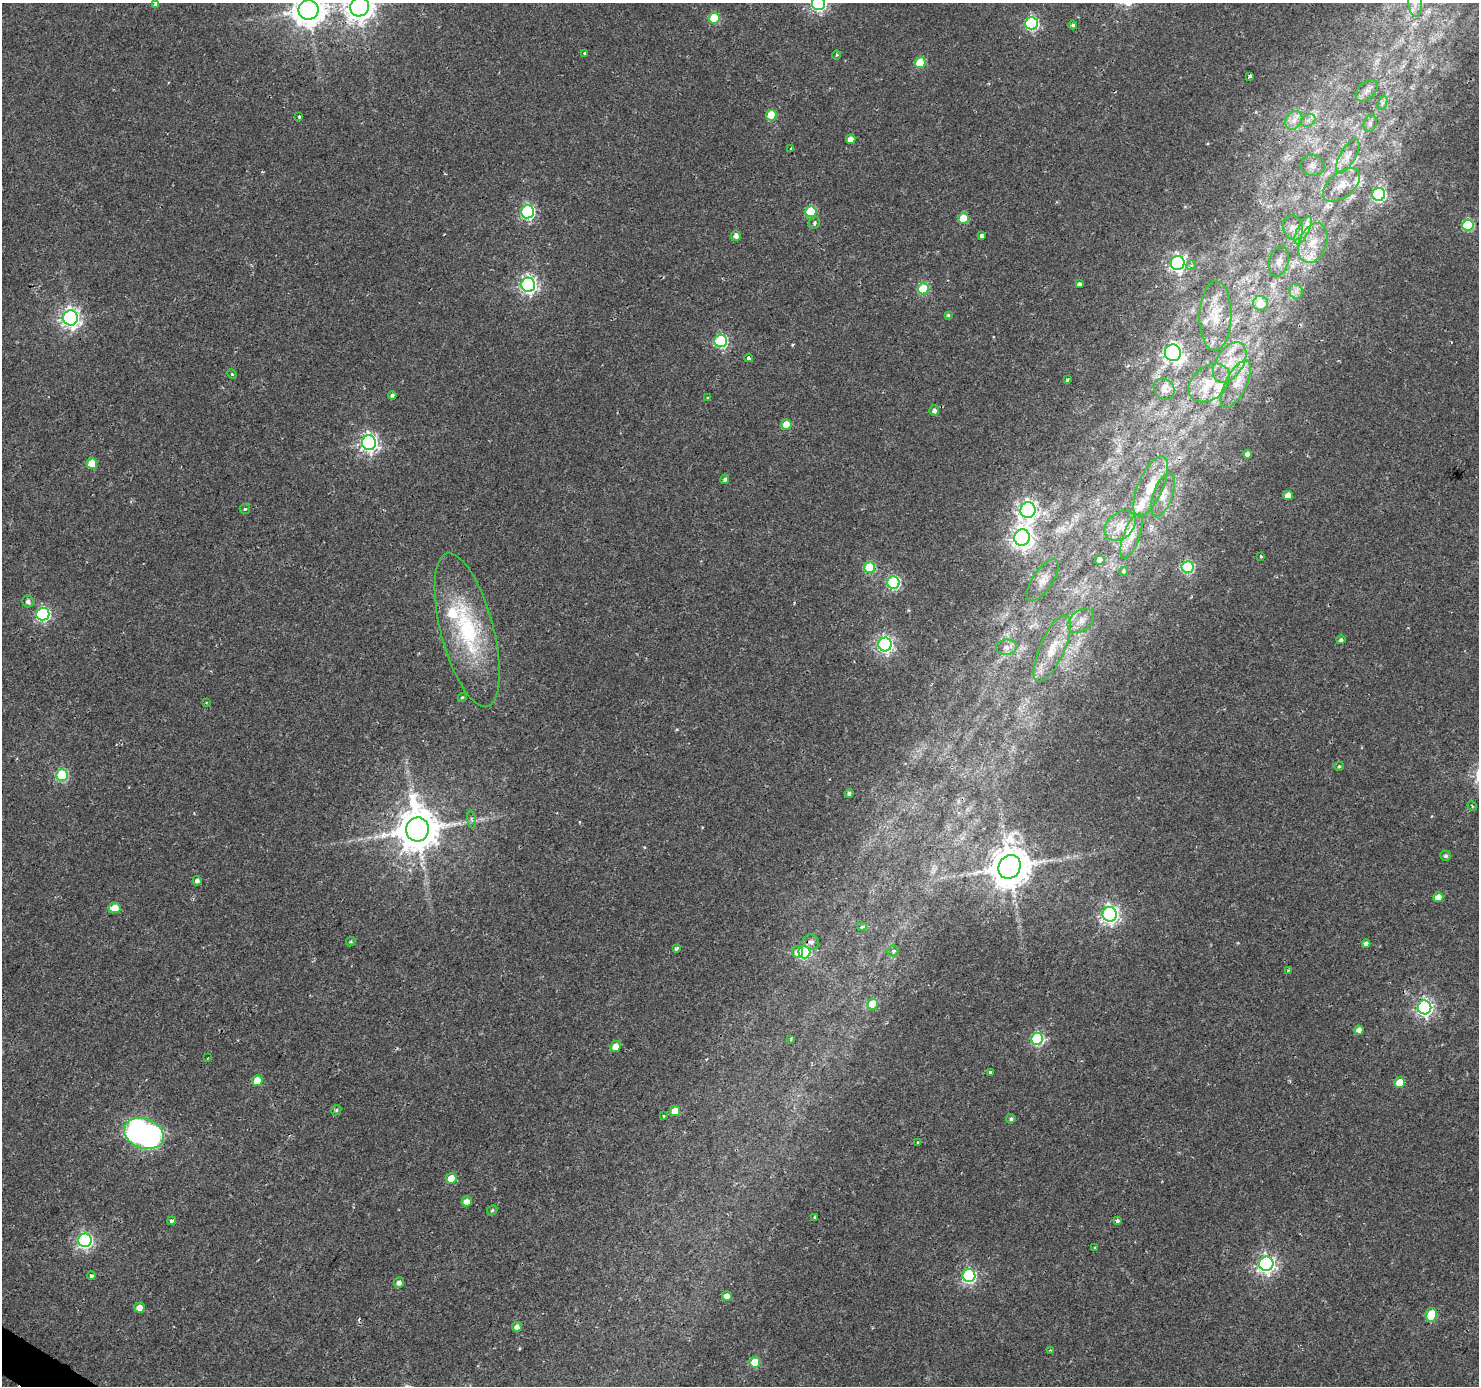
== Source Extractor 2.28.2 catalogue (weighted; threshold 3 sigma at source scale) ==
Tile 7 of 4 x 4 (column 3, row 2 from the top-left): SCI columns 2953-4429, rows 2953-4336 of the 5913 x 5973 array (HDU 1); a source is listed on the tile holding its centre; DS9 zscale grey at full resolution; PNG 1481 x 1388 px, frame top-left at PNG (2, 3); each listed source drawn as its Kron ellipse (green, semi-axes under 4 px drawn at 4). Shown black and unused: <1% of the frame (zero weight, under 2 of 3 exposures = <1% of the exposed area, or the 3 px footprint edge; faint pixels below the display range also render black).
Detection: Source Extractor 2.28.2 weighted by HDU 2 'WHT'; one run over the whole footprint, this tile lists its part. Background 0.00576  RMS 0.0025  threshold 0.0113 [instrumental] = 3 sigma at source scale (4.5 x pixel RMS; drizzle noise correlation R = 1.50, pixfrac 1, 0.0396/0.0396 arcsec/px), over >= 5 px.
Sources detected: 153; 2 cosmic-ray / hot-pixel residue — neither listed nor drawn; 8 inside a brighter listed object's ellipse — not listed separately; the other 143 listed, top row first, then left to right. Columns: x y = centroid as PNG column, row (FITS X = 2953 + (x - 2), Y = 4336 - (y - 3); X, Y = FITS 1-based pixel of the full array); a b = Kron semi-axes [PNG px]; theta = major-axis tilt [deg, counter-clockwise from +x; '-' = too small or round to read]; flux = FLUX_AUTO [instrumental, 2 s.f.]
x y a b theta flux
818 3 7 6 - 60
1415 3 14 7 -87 1.8
155 4 4 3 - 0.97
360 7 10 9 - 300
309 10 10 10 - 440
714 18 5 5 - 9.8
1031 23 6 6 - 34
1073 25 4 4 - 0.54
585 53 4 3 - 0.87
837 55 4 4 - 0.27
920 63 5 5 - 9.2
1249 76 4 3 - 0.94
1367 91 13 8 43 1.5
1382 103 7 4 71 0.71
771 115 5 5 - 9.8
299 117 3 3 - 0.72
1294 120 10 7 56 1.7
1308 120 8 5 30 0.95
1370 123 9 6 74 0.81
851 139 5 4 - 2.4
791 148 3 3 - 0.41
1348 156 19 7 61 2.5
1312 165 12 10 -14 1.8
1341 185 22 12 40 4
1379 194 6 6 - 42
527 212 6 6 - 44
811 212 5 5 - 14
963 218 5 5 - 9.4
814 223 6 5 - 0.53
1468 225 5 5 - 18
1293 228 13 10 -74 2
1303 230 15 6 64 1.9
981 235 4 3 - 1.3
736 236 5 5 - 1.3
1313 243 20 13 68 5.4
1279 262 15 9 73 1.8
1178 263 7 7 - 78
1191 265 5 4 - 0.46
1079 284 4 3 - 0.72
528 285 7 7 - 82
923 289 5 5 - 14
1296 291 7 6 - 1.1
1260 303 7 7 - 5
948 315 4 4 - 0.36
1215 316 35 16 89 7.6
71 318 7 7 - 120
721 341 6 6 - 32
1173 353 8 8 - 87
749 358 4 3 - 0.97
1230 363 22 13 57 6.4
232 374 5 3 - 0.3
1067 380 3 3 - 0.36
1209 383 23 16 38 6.7
1236 384 26 10 63 4.4
1164 389 11 9 -48 1.8
392 395 4 4 - 0.65
707 398 3 3 - 0.44
934 410 5 5 - 0.9
786 425 5 5 - 6.1
369 443 7 7 - 96
1248 454 4 4 - 1.3
92 463 5 5 - 6
725 479 5 4 - 0.58
1151 486 32 12 66 6.8
1163 495 23 9 70 3
1288 496 5 4 - 2.4
245 509 5 5 - 0.45
1028 510 8 7 - 120
1120 526 17 13 40 3.7
1132 536 23 8 70 3
1022 538 8 7 - 160
1261 556 3 2 - 0.45
1100 560 5 4 - 1.4
870 567 5 5 - 15
1188 567 6 5 - 28
1124 571 4 4 - 0.44
1043 580 24 10 56 2.7
893 582 6 6 - 33
28 601 6 5 - 0.95
43 614 6 6 - 40
1081 621 15 10 38 2.2
467 630 79 26 -75 30
1341 640 4 4 - 0.72
885 644 7 6 - 72
1006 647 10 7 7 2
1052 649 36 12 66 6.6
462 697 4 4 - 0.28
206 702 3 3 - 0.27
1339 766 4 4 - 0.37
62 775 6 5 - 21
849 793 4 4 - 0.6
1472 806 5 2 - 0.25
471 819 9 4 -80 0.56
417 829 12 11 - 980
1446 856 5 5 - 0.57
1010 867 12 10 59 900
197 881 4 4 - 0.86
1438 897 5 5 - 2.7
115 908 6 5 - 5.3
1110 914 7 7 - 100
862 927 5 4 - 0.76
351 942 5 4 - 0.35
811 942 8 7 - 1
1366 944 4 4 - 1.1
677 948 4 3 - 0.66
893 951 6 5 - 0.55
798 952 6 5 - 2.3
804 952 6 6 - 20
1288 970 3 2 - 0.34
873 1004 5 5 - 6.7
1424 1007 7 7 - 75
1359 1030 4 4 - 1.8
791 1039 4 3 - 0.29
1037 1039 6 6 - 28
615 1046 5 5 - 2.6
208 1058 3 2 - 0.4
990 1072 3 3 - 1
257 1081 5 5 - 6.5
1399 1082 5 5 - 4.1
336 1110 5 4 - 0.4
675 1111 5 5 - 4.7
664 1116 3 2 - 0.27
1011 1119 5 4 - 0.49
144 1133 20 15 -21 130
917 1142 3 2 - 0.23
451 1178 5 5 - 4.9
467 1201 5 5 - 1.9
492 1210 5 4 - 0.39
815 1217 3 3 - 0.62
172 1221 4 3 - 0.89
1117 1221 4 4 - 0.78
85 1240 7 6 - 63
1095 1248 4 3 - 0.43
1266 1264 7 7 - 100
91 1276 4 3 - 0.97
969 1276 6 6 - 43
399 1282 5 5 - 1
727 1296 5 5 - 2
139 1308 5 5 - 2
1431 1315 7 5 78 10
517 1327 5 5 - 1.3
1050 1350 4 3 - 0.21
755 1362 5 5 - 7.8
Overlapping masked pixels (flux is a lower limit): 2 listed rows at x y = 360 7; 417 829
Isophote crosses this tile's border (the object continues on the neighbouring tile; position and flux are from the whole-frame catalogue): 5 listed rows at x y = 818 3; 1415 3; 155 4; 360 7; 309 10